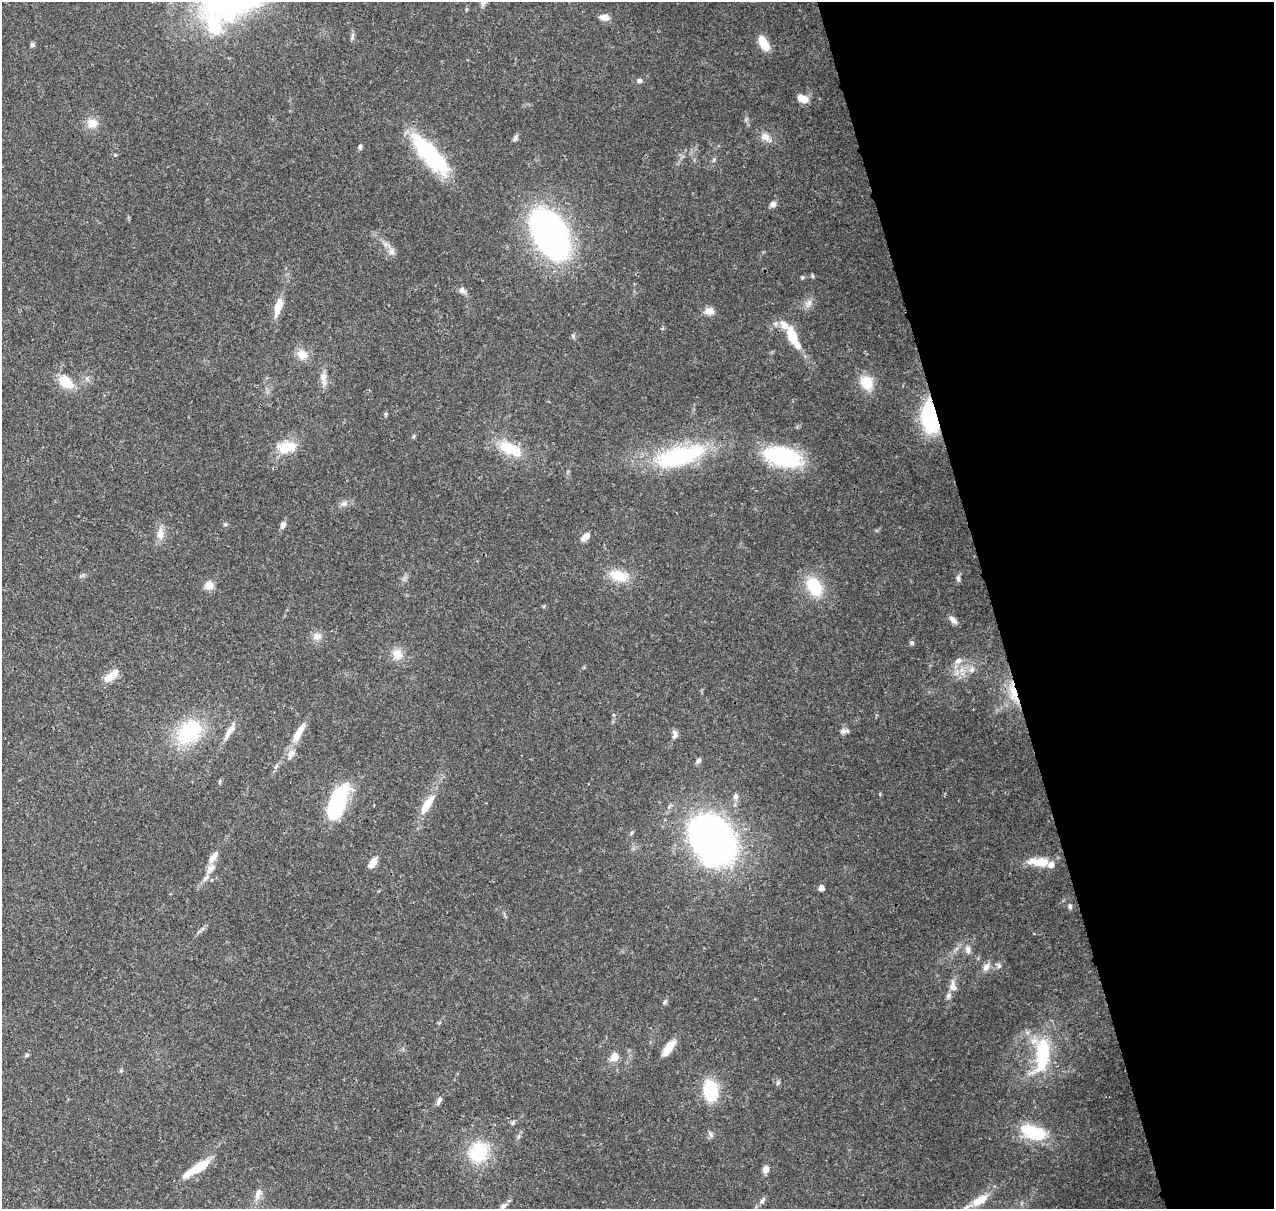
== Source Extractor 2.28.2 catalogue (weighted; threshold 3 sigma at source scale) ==
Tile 12 of 4 x 4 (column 4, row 3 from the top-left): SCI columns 3935-5206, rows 1338-2544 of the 5323 x 5039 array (HDU 1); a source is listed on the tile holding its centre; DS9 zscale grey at full resolution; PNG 1276 x 1211 px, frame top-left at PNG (2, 2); no overlay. Shown black and unused: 22% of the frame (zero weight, under 3 of 4 exposures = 8% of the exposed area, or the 3 px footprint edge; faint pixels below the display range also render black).
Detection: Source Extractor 2.28.2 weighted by HDU 2 'WHT'; one run over the whole footprint, this tile lists its part. Background 0.0758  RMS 0.0035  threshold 0.0156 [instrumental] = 3 sigma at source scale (4.5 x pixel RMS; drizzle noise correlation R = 1.50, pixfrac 1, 0.0396/0.0396 arcsec/px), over >= 5 px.
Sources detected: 102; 1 inside a brighter object's white glare — not listed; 9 inside a brighter listed object's ellipse — not listed separately; the other 92 listed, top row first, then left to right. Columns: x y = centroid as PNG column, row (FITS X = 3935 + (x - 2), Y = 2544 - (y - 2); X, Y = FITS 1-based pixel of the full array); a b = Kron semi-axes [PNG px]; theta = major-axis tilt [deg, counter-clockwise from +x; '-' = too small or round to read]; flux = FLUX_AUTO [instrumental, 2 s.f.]
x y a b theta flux
604 17 12 7 -8 2.4
214 27 24 17 -58 13
352 37 12 3 66 0.75
764 43 16 8 -62 7.1
32 45 5 5 - 1.2
639 81 7 6 - 0.85
803 99 15 8 -19 3.2
92 123 14 13 - 3.8
765 137 13 10 -37 2.8
515 138 10 5 70 0.89
360 147 5 5 - 0.87
429 153 55 17 -47 35
115 155 3 3 - 0.8
713 160 6 4 70 0.56
773 204 9 7 27 1.4
550 234 41 23 -61 140
392 252 10 8 81 1.8
813 276 6 4 -89 0.46
802 278 5 4 - 0.46
462 290 11 7 -55 1.5
809 303 12 8 65 2
278 307 20 8 74 5.7
709 311 11 9 -3 2.6
792 337 25 10 -66 11
302 354 16 13 -31 3.8
324 378 20 9 -87 2.9
66 382 19 12 -35 7.6
866 383 18 14 -63 7.6
931 416 20 11 -86 63
414 436 6 4 71 0.45
287 447 24 13 11 8.7
510 449 35 16 -25 11
679 456 64 22 16 40
783 457 35 17 -13 42
344 504 9 6 46 1.3
225 524 6 4 -18 0.49
283 525 8 6 70 1.6
160 534 18 10 86 3.2
585 536 11 7 44 2.4
619 576 26 14 -14 8
958 578 9 6 87 1
209 586 11 10 - 2.8
814 587 25 17 -60 13
544 606 5 3 - 0.34
953 620 11 6 -44 1.8
317 636 13 10 -4 2.4
912 643 6 5 - 0.68
397 654 15 13 -87 4.1
958 660 11 7 20 1.8
972 670 8 8 - 1.6
957 673 10 6 -84 1.9
111 676 23 9 38 4
1013 693 33 10 -75 7.7
613 715 5 3 - 0.47
843 731 11 6 13 1.3
189 732 34 24 44 25
298 733 28 7 60 5.8
675 734 12 7 -89 1.4
227 735 21 6 63 2.7
698 761 7 5 53 1.2
220 781 7 3 71 0.44
736 796 8 6 -87 1.4
337 803 29 12 70 42
427 805 27 8 57 7
713 840 37 27 -59 210
211 858 12 10 49 2.2
1041 862 17 10 0 6.1
372 863 12 6 58 3.9
211 868 15 8 44 2.4
821 888 4 4 - 2.3
1070 906 8 4 -90 0.82
968 949 12 7 -82 1.8
999 965 7 6 - 0.95
986 967 12 8 61 2
953 986 15 10 -78 2.6
668 1048 19 8 58 5.9
26 1055 6 4 28 0.56
1042 1055 47 20 86 25
615 1057 8 7 - 4.6
778 1083 7 5 86 0.75
710 1090 22 14 -83 17
439 1100 13 5 63 1.2
513 1122 8 4 71 0.65
1035 1134 26 16 1 14
711 1135 9 5 -61 0.94
478 1152 25 22 64 17
199 1167 27 9 34 8.9
766 1170 7 6 - 2.4
258 1193 14 8 67 2.4
763 1200 10 5 57 1.1
980 1200 22 10 31 6.2
503 1206 16 8 60 2
Overlapping masked pixels (flux is a lower limit): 2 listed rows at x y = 931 416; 1013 693
Isophote crosses this tile's border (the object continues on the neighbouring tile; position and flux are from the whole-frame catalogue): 2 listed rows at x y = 980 1200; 503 1206